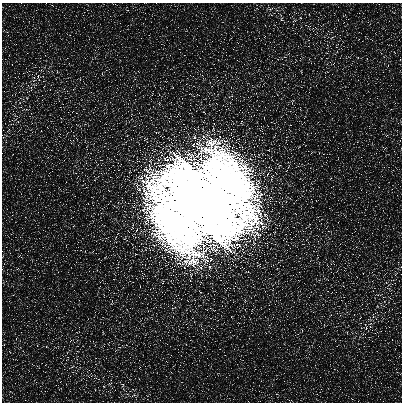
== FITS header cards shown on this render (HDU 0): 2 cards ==
NAXIS1  =                  400
NAXIS2  =                  400

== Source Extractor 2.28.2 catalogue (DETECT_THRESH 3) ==
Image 400 x 400 px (HDU 0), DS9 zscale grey, 1 PNG px = 1 image px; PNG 404 x 404 px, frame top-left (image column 1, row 400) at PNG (2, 3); no overlay
Background 559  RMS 950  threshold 2840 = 3 sigma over >= 5 px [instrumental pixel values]
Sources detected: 35; all 35 listed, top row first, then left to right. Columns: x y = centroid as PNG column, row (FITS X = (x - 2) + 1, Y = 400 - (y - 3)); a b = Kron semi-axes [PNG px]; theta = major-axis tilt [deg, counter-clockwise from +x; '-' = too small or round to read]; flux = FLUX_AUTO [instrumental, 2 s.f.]
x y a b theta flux
270 9 8 6 20 2.2e+05
277 10 6 5 - 1.7e+05
281 18 17 6 -76 3.8e+05
294 20 8 3 19 1.1e+05
308 26 13 4 -25 2.3e+05
332 37 6 4 21 1.1e+05
333 64 6 3 21 9.5e+04
301 71 6 3 -77 7.2e+04
38 77 12 6 -82 2.8e+05
34 80 6 4 20 1.3e+05
44 86 5 3 - 6.6e+04
31 88 9 5 -90 2.5e+05
292 101 9 3 77 1.3e+05
25 109 12 4 -2 2.0e+05
8 130 8 4 52 1.6e+05
195 137 10 6 -71 3.6e+05
331 178 5 3 - 5.6e+04
202 202 41 34 -3 3.5e+09
73 226 5 3 - 5.6e+04
209 267 10 6 -71 3.7e+05
396 274 6 3 68 1.1e+05
379 295 12 4 -2 2.0e+05
112 303 9 3 77 1.3e+05
373 316 9 5 -90 2.4e+05
360 318 5 3 - 8.4e+04
370 324 6 4 20 1.4e+05
366 327 12 6 -82 2.8e+05
103 333 6 3 -77 7.2e+04
71 340 6 3 21 9.4e+04
72 367 6 4 21 1.1e+05
96 378 13 4 -25 2.3e+05
110 384 8 3 19 1.1e+05
123 386 17 6 -76 3.9e+05
127 394 6 5 - 1.6e+05
134 395 8 6 20 2.1e+05